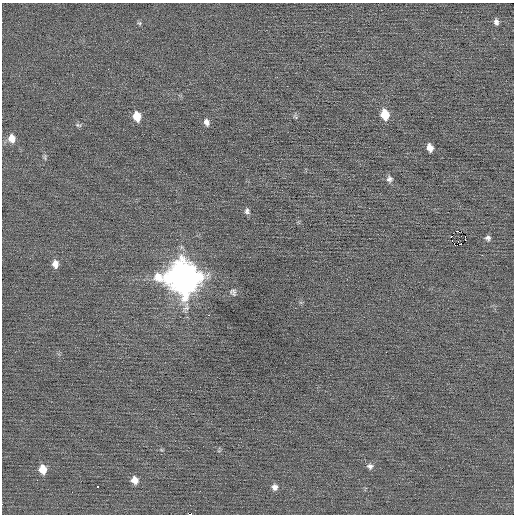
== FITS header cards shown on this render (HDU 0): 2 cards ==
NAXIS1  =                  512 / Axis length
NAXIS2  =                  512 / Axis length

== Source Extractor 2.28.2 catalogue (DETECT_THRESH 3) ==
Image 512 x 512 px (HDU 0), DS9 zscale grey, 1 PNG px = 1 image px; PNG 516 x 516 px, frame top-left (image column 1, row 512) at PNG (2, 3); no overlay
Background 0.0175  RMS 0.67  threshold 2.02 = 3 sigma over >= 5 px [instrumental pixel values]
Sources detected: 28; all 28 listed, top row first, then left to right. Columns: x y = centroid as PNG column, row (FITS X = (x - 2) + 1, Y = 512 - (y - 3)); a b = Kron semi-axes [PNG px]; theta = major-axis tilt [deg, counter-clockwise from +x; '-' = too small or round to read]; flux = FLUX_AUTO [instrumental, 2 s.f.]
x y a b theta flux
496 22 7 5 -82 160
139 23 6 5 - 70
385 114 9 7 -77 980
137 116 9 7 -78 720
295 117 8 5 -53 81
206 122 9 7 -68 200
78 125 9 5 -14 96
12 138 10 8 -78 420
430 148 7 5 -72 350
45 157 10 4 -90 88
389 179 8 8 - 170
247 211 8 6 -74 140
458 231 2 2 - 1400
451 237 2 2 - 1500
488 238 7 7 - 140
465 240 3 2 - 160
461 244 2 2 - 52
482 255 2 2 - 24
55 264 9 7 -84 320
183 277 14 13 - 80000
233 292 10 8 -50 150
370 466 8 7 - 160
42 469 9 7 -82 570
134 480 8 7 - 340
98 486 3 2 - 280
275 487 8 7 - 180
72 492 2 2 - 32
190 514 3 2 - 1300
At the frame edge (FLAGS 8, measured only in part): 1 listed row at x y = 190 514